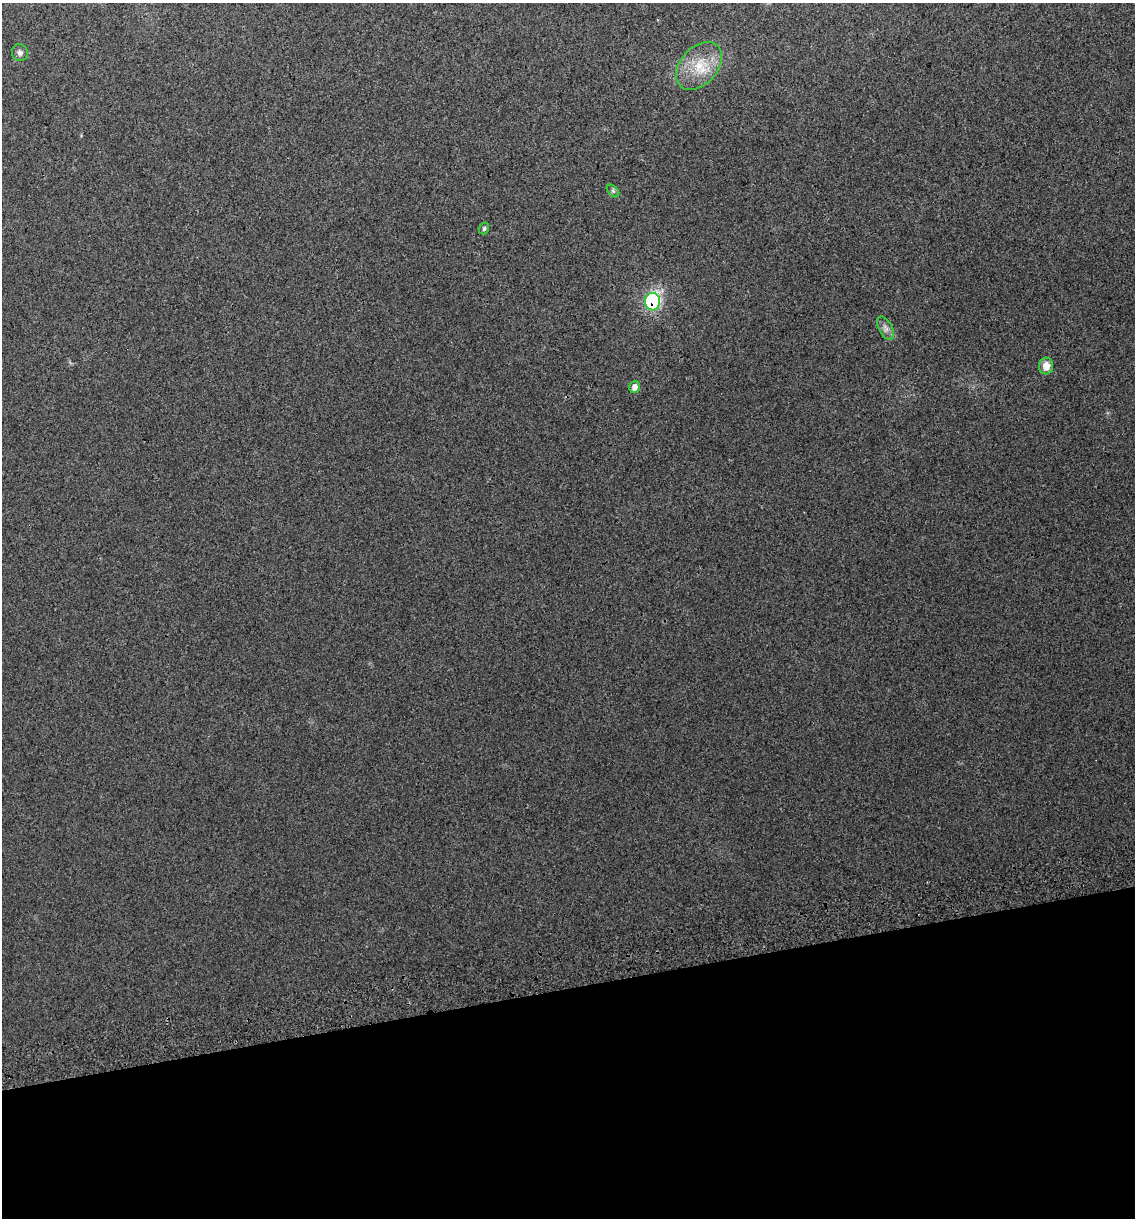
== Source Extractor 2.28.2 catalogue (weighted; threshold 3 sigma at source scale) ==
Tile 14 of 4 x 4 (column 2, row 4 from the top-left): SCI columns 1214-2346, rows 42-1257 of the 4646 x 4948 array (HDU 1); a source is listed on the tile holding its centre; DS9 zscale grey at full resolution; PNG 1137 x 1220 px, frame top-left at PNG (2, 3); each listed source drawn as its Kron ellipse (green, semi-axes under 4 px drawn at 4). Shown black and unused: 19% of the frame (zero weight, under 2 of 3 exposures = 2% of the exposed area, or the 3 px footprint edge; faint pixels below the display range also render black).
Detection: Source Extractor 2.28.2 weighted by HDU 2 'WHT'; one run over the whole footprint, this tile lists its part. Background 0.046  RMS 0.012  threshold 0.0541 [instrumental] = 3 sigma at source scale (4.5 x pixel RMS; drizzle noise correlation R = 1.50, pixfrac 1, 0.0396/0.0396 arcsec/px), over >= 5 px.
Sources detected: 8; all 8 listed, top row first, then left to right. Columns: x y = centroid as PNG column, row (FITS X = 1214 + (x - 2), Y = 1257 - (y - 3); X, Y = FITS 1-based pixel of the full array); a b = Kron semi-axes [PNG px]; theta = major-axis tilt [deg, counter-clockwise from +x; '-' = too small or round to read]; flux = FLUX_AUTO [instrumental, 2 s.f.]
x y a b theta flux
20 53 8 8 - 3.9
699 66 28 18 48 36
613 191 7 4 -45 2.3
484 229 6 5 - 2.5
653 302 9 7 89 170
886 328 13 6 -61 5.5
1046 366 8 7 - 12
634 387 6 5 - 6.8
Overlapping masked pixels (flux is a lower limit): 1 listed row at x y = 653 302